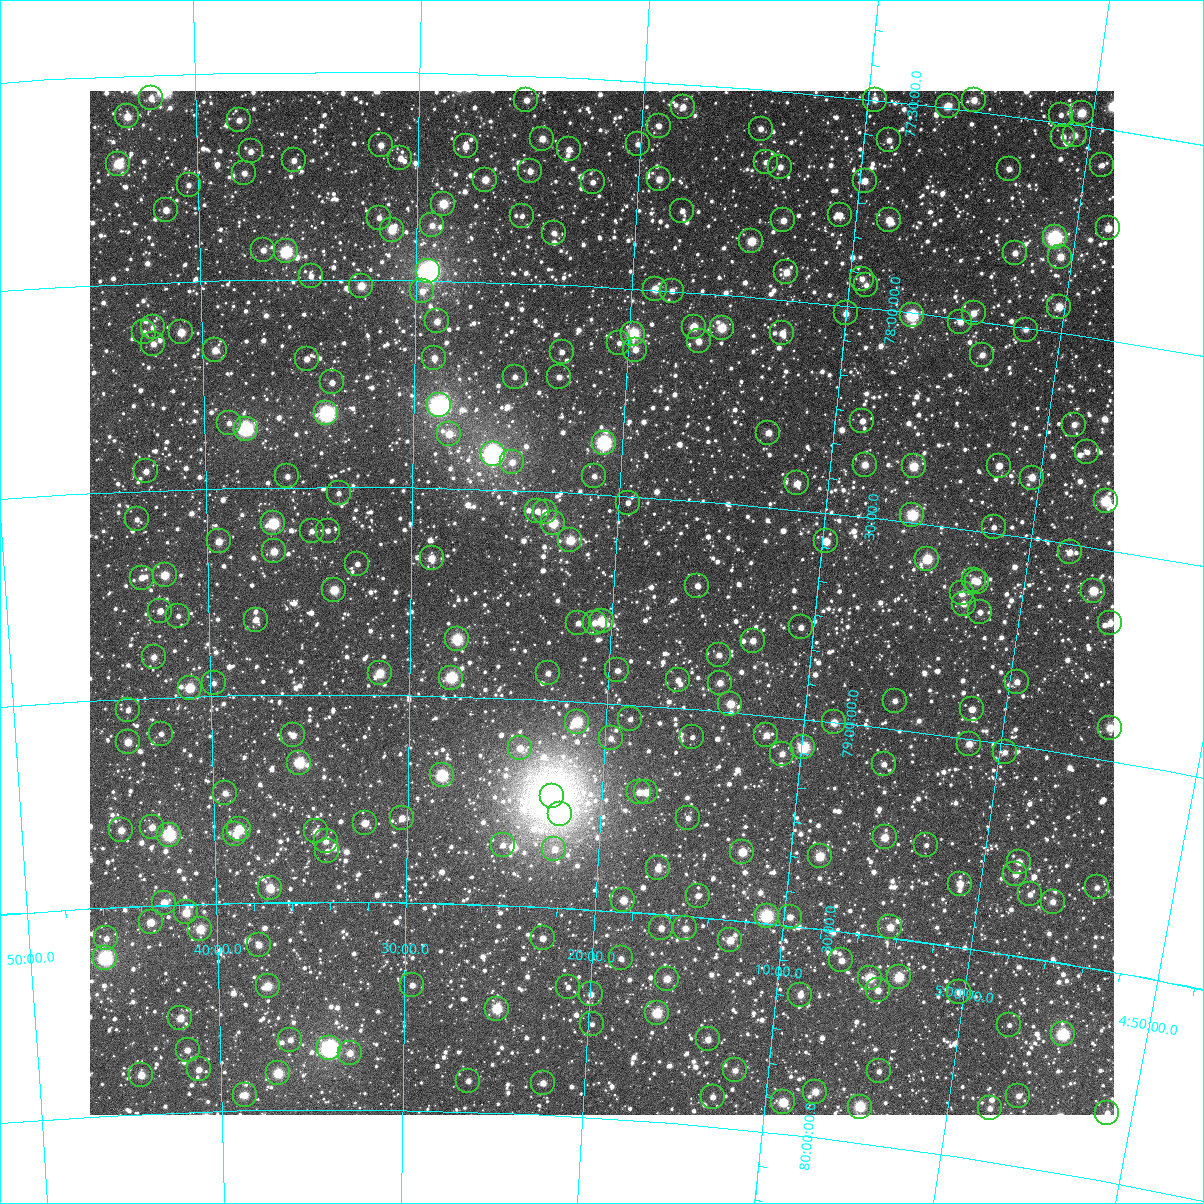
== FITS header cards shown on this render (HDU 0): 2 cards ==
NAXIS1  =                 1024
NAXIS2  =                 1024

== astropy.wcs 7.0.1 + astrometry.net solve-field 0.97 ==
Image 1024 x 1024 px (HDU 0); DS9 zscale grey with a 90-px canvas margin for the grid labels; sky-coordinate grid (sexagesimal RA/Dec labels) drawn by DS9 from the SOLVED WCS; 265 Tycho-2 reference stars matched to detected sources circled (green)
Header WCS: RA---TAN-SIP/DEC--TAN-SIP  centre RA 05:20:34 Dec +78:46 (80.14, +78.76 deg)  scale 8.67 arcsec/px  FOV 148.0' x 148.0'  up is +177 deg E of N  parity flipped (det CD > 0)
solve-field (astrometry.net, Tycho-2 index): VERIFIED the header's WCS against the Tycho-2 star catalogue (verified at 6 index scales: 19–265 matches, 0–1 conflicts across passes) and refined it, rather than solving blind
Solved WCS: RA---TAN-SIP/DEC--TAN-SIP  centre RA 05:20:34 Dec +78:46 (80.14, +78.76 deg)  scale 8.67 arcsec/px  FOV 148.0' x 148.0'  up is +177 deg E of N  parity flipped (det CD > 0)
The solver's refit moves the header's centre by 0.44 arcsec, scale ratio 1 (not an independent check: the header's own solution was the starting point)
Tycho-2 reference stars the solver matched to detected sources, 265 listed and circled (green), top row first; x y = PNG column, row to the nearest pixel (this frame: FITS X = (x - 90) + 1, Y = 1024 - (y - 91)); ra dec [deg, ICRS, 3 dp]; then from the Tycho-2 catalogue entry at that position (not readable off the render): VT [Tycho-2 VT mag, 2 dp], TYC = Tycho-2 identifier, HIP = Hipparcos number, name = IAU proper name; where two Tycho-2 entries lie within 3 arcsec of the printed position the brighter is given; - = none
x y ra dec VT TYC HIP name
151 98 85.493 +77.557 11.11 4528-1997-1 - -
526 100 81.298 +77.560 11.26 4528-1297-1 - -
875 100 77.424 +77.499 10.95 4515-670-1 - -
974 100 76.325 +77.473 10.64 4515-374-1 - -
948 106 76.608 +77.495 10.29 4515-286-1 - -
683 107 79.547 +77.556 11.11 4515-874-1 - -
1082 113 75.122 +77.469 9.93 4515-190-1 - -
1061 115 75.349 +77.481 11.56 4515-40-1 - -
127 116 85.767 +77.598 10.32 4528-2053-1 - -
239 120 84.516 +77.615 11.33 4528-1581-1 - -
659 126 79.804 +77.605 12.04 4515-1148-1 - -
761 129 78.663 +77.594 11.36 4515-232-1 - -
1075 135 75.160 +77.525 11.04 4515-1034-1 - -
1063 137 75.290 +77.533 11.23 4515-1754-1 - -
542 139 81.105 +77.651 10.85 4528-1655-1 - -
889 140 77.217 +77.593 11.18 4515-854-1 - -
638 144 80.028 +77.652 11.73 4528-1367-1 - -
381 145 82.922 +77.676 11.02 4528-1991-1 - -
466 146 81.965 +77.676 10.97 4528-1317-1 - -
569 149 80.801 +77.674 11.19 4528-2034-1 - -
251 151 84.391 +77.690 11.27 4528-1573-1 - -
400 158 82.699 +77.707 11.23 4528-878-1 - -
294 160 83.906 +77.713 11.43 4528-1365-1 - -
766 162 78.574 +77.674 12.04 4515-2028-1 - -
118 164 85.890 +77.711 9.28 4528-1033-1 - -
1102 165 74.815 +77.587 11.94 4515-26-1 - -
780 167 78.405 +77.682 11.33 4515-2034-1 - -
1009 169 75.845 +77.627 11.39 4515-1548-1 - -
530 171 81.226 +77.730 11.05 4528-1640-1 - -
244 173 84.468 +77.743 11.30 4528-1221-1 - -
659 179 79.761 +77.733 10.74 4515-1835-1 - -
485 180 81.732 +77.754 10.34 4528-1891-1 - -
865 181 77.443 +77.696 10.92 4515-2003-1 - -
593 182 80.512 +77.750 12.24 4528-1461-1 - -
189 185 85.103 +77.768 11.55 4528-1004-1 - -
443 204 82.201 +77.815 9.81 4528-1453-1 - -
166 210 85.370 +77.826 10.79 4528-838-1 - -
682 211 79.474 +77.806 11.70 4515-1449-1 - -
840 215 77.682 +77.785 10.77 4515-1445-1 - -
522 216 81.300 +77.839 12.35 4528-1483-1 - -
379 218 82.936 +77.851 11.56 4528-769-1 - -
783 220 78.317 +77.810 11.16 4515-1373-1 - -
889 220 77.115 +77.785 10.24 4515-1539-1 - -
432 225 82.326 +77.867 11.40 4528-711-1 - -
1108 228 74.639 +77.735 10.33 4515-1733-1 - -
392 230 82.784 +77.880 10.09 4528-763-1 - -
554 233 80.929 +77.876 11.34 4528-1037-1 - -
1055 237 75.225 +77.776 7.78 4515-1529-1 23318 -
751 241 78.660 +77.866 9.78 4515-1031-1 - -
263 250 84.265 +77.928 11.47 4528-705-1 - -
286 251 84.002 +77.932 8.50 4528-701-1 26296 -
1015 253 75.650 +77.826 11.44 4515-1565-1 - -
1060 257 75.128 +77.819 10.43 4515-1229-1 - -
428 271 82.357 +77.978 6.54 4528-653-1 25714 -
786 272 78.229 +77.934 10.51 4515-1337-1 - -
311 276 83.718 +77.992 11.76 4528-761-1 - -
862 279 77.357 +77.931 11.57 4515-1359-1 - -
866 285 77.300 +77.945 11.69 4515-751-1 - -
361 286 83.134 +78.015 10.14 4528-335-1 - -
655 289 79.729 +77.998 10.28 4515-1193-1 - -
422 291 82.423 +78.026 11.50 4528-758-1 - -
672 291 79.530 +78.000 11.52 4515-1481-1 - -
1059 307 75.059 +77.939 10.23 4515-1311-1 - -
846 313 77.500 +78.019 11.15 4515-1537-1 - -
974 313 76.030 +77.983 10.81 4515-485-1 - -
912 315 76.733 +78.005 8.57 4515-661-1 23803 -
437 321 82.247 +78.099 10.91 4528-805-1 - -
960 322 76.169 +78.007 11.31 4515-975-1 - -
153 327 85.565 +78.108 11.55 4528-603-1 - -
694 327 79.251 +78.082 10.11 4515-401-1 - -
722 328 78.924 +78.079 9.69 4515-413-1 - -
1026 330 75.408 +78.005 11.44 4515-1191-1 - -
144 332 85.672 +78.119 11.76 4528-935-1 - -
181 332 85.239 +78.122 10.09 4528-377-1 - -
782 333 78.214 +78.081 11.10 4515-1787-1 - -
633 334 79.951 +78.108 8.79 4515-1743-1 - -
699 341 79.181 +78.116 10.91 4515-1633-1 - -
619 343 80.109 +78.133 11.76 4528-1775-1 - -
153 344 85.569 +78.148 11.13 4528-730-1 - -
215 350 84.848 +78.167 10.60 4528-500-1 - -
635 350 79.912 +78.147 11.14 4515-1928-1 - -
562 352 80.775 +78.162 11.67 4528-1967-1 - -
982 355 75.869 +78.080 10.95 4515-1943-1 - -
434 358 82.269 +78.187 10.93 4528-928-1 - -
307 359 83.772 +78.191 11.76 4528-328-1 - -
515 377 81.316 +78.226 11.43 4528-1235-1 - -
559 377 80.793 +78.222 11.63 4528-1099-1 - -
332 382 83.474 +78.248 11.48 4528-742-1 - -
439 405 82.200 +78.300 6.77 4528-87-1 25653 -
326 413 83.539 +78.323 7.75 4528-543-1 26115 -
862 421 77.174 +78.272 11.41 4515-135-1 - -
229 423 84.700 +78.343 11.74 4528-659-1 - -
1074 425 74.686 +78.215 11.15 4515-713-1 - -
246 429 84.505 +78.359 7.77 4528-472-1 26486 -
768 433 78.272 +78.322 10.80 4515-97-1 - -
449 434 82.073 +78.368 10.41 4528-455-1 - -
604 443 80.220 +78.375 8.15 4528-1577-1 24969 -
1087 452 74.486 +78.275 11.89 4515-31-1 - -
493 454 81.545 +78.415 6.80 4528-2134-1 25416 -
512 462 81.307 +78.432 11.70 4528-1766-1 - -
865 465 77.089 +78.376 10.60 4515-371-1 - -
914 466 76.508 +78.366 9.66 4515-883-1 - -
999 466 75.497 +78.338 10.86 4515-373-1 - -
146 471 85.711 +78.454 11.34 4528-24-1 - -
287 476 84.010 +78.474 11.36 4528-538-1 - -
594 476 80.314 +78.457 11.59 4528-1359-1 - -
1032 478 75.087 +78.356 10.55 4515-755-1 - -
797 483 77.875 +78.438 10.59 4515-141-1 - -
339 493 83.393 +78.515 12.42 4528-616-1 - -
1106 501 74.175 +78.385 9.12 4515-81-1 - -
628 503 79.888 +78.516 11.67 4515-175-1 - -
537 511 80.980 +78.547 11.38 4528-1674-1 - -
545 512 80.891 +78.548 11.43 4528-1696-1 - -
912 515 76.453 +78.483 8.92 4515-1563-1 - -
137 519 85.847 +78.569 11.96 4528-546-1 - -
273 523 84.188 +78.587 8.98 4528-127-1 - -
553 523 80.782 +78.574 9.70 4528-1415-1 - -
994 527 75.460 +78.487 11.70 4515-1133-1 - -
312 531 83.720 +78.606 11.69 4528-268-1 - -
328 531 83.525 +78.605 12.10 4528-118-1 - -
570 540 80.562 +78.614 9.68 4528-1743-1 - -
219 541 84.855 +78.628 10.57 4528-81-1 - -
826 541 77.457 +78.570 10.55 4515-1862-1 - -
274 551 84.184 +78.654 10.39 4528-41-1 - -
1070 552 74.509 +78.521 10.96 4515-1923-1 - -
432 558 82.251 +78.669 10.43 4528-654-1 - -
927 559 76.208 +78.584 9.27 4515-165-1 - -
357 564 83.161 +78.685 11.68 4528-267-1 - -
165 575 85.529 +78.706 9.98 4528-203-1 - -
142 578 85.816 +78.709 11.14 4528-14-1 - -
974 580 75.608 +78.620 10.82 4515-127-1 - -
977 582 75.566 +78.622 11.30 4515-1892-1 - -
697 586 78.973 +78.704 11.46 4515-1741-1 - -
334 590 83.447 +78.748 9.79 4528-255-1 - -
1093 591 74.151 +78.603 9.73 4515-1866-1 - -
962 593 75.738 +78.655 11.12 4515-157-1 - -
964 604 75.697 +78.680 11.06 4515-1339-1 - -
160 611 85.600 +78.791 11.53 4532-1851-1 - -
980 612 75.486 +78.694 11.82 4515-1211-1 - -
178 616 85.382 +78.804 12.01 4532-1871-1 - -
256 620 84.420 +78.818 10.97 4532-1837-1 - -
602 621 80.122 +78.804 9.50 4532-2010-1 - -
578 623 80.412 +78.812 11.71 4532-1940-1 - -
595 623 80.212 +78.810 11.36 4532-1944-1 - -
1110 623 73.884 +78.672 11.29 4515-1547-1 - -
801 627 77.656 +78.782 11.77 4519-1633-1 - -
457 639 81.914 +78.862 9.08 4532-1772-1 - -
753 641 78.235 +78.825 11.17 4519-1469-1 - -
719 655 78.641 +78.866 11.60 4519-1363-1 - -
154 657 85.705 +78.902 11.30 4532-1584-1 - -
617 670 79.891 +78.921 11.44 4519-1034-1 - -
380 673 82.872 +78.948 9.72 4532-1540-1 - -
548 673 80.760 +78.937 11.73 4532-1946-1 - -
451 678 81.972 +78.955 8.83 4532-1517-1 - -
678 680 79.126 +78.934 11.62 4519-1236-1 - -
1017 682 74.911 +78.848 11.21 4519-1357-1 - -
214 683 84.959 +78.969 12.13 4532-1468-1 - -
720 683 78.599 +78.932 11.00 4519-1243-1 - -
190 688 85.266 +78.978 9.47 4532-1428-1 26758 -
895 701 76.391 +78.933 11.48 4519-1113-1 - -
730 704 78.444 +78.981 10.11 4519-1067-1 - -
972 709 75.422 +78.929 11.79 4519-1388-1 - -
128 710 86.056 +79.028 11.97 4532-1511-1 - -
630 719 79.694 +79.036 11.87 4519-1115-1 - -
577 722 80.364 +79.051 9.12 4532-1982-1 25022 -
834 722 77.121 +79.001 10.40 4519-982-1 - -
1110 728 73.670 +78.922 10.03 4519-1030-1 - -
161 734 85.647 +79.087 12.23 4532-1304-1 - -
293 735 83.969 +79.098 11.07 4532-1005-1 - -
766 735 77.957 +79.048 11.55 4519-1338-1 - -
692 737 78.890 +79.068 12.35 4519-1640-1 - -
611 738 79.924 +79.085 11.52 4519-1525-1 - -
128 742 86.076 +79.103 10.75 4532-1462-1 - -
969 744 75.392 +79.013 10.61 4519-933-1 - -
803 747 77.472 +79.069 8.97 4519-744-1 - -
520 748 81.072 +79.120 10.95 4532-1701-1 - -
1005 752 74.934 +79.020 11.85 4519-1423-1 - -
782 754 77.736 +79.089 11.15 4519-1190-1 - -
299 763 83.893 +79.164 9.05 4532-1030-1 - -
884 764 76.429 +79.088 11.39 4519-1572-1 - -
442 775 82.063 +79.192 8.65 4532-1348-1 25607 -
639 792 79.514 +79.210 11.37 4519-581-1 - -
646 792 79.432 +79.210 10.88 4519-1580-1 - -
225 793 84.850 +79.234 11.10 4532-1858-1 - -
552 796 80.640 +79.231 5.14 4532-2096-1 25110 -
560 814 80.522 +79.274 9.18 4532-1034-1 - -
402 818 82.565 +79.296 11.23 4532-1829-1 - -
688 818 78.864 +79.263 11.64 4519-808-1 - -
365 823 83.047 +79.309 11.15 4532-1850-1 - -
152 827 85.812 +79.311 10.98 4532-1248-1 - -
239 829 84.680 +79.322 9.79 4532-1038-1 - -
121 830 86.215 +79.315 10.67 4532-1003-1 - -
316 831 83.685 +79.329 11.35 4532-1403-1 - -
235 834 84.730 +79.333 11.38 4532-1342-1 - -
169 835 85.594 +79.332 9.02 4532-2098-1 26877 -
885 837 76.310 +79.262 10.35 4519-1024-1 - -
326 841 83.556 +79.353 11.78 4532-1000-1 - -
503 845 81.247 +79.355 11.96 4532-1140-1 - -
926 845 75.763 +79.268 11.93 4519-1069-1 - -
554 849 80.568 +79.360 11.42 4532-201-1 - -
327 851 83.535 +79.377 12.02 4532-1813-1 - -
742 852 78.122 +79.334 9.86 4519-1126-1 - -
820 856 77.115 +79.325 9.63 4519-1253-1 - -
1019 862 74.542 +79.276 10.91 4519-1077-1 - -
658 868 79.201 +79.390 11.02 4519-896-1 - -
1015 874 74.564 +79.308 11.39 4519-958-1 - -
960 884 75.260 +79.349 10.65 4519-937-1 - -
1097 887 73.495 +79.307 11.96 4519-375-1 - -
270 888 84.289 +79.465 10.47 4532-1458-1 - -
1030 894 74.337 +79.350 11.78 4519-1078-1 - -
698 896 78.657 +79.449 11.28 4519-150-1 - -
623 900 79.627 +79.472 10.47 4519-1060-1 - -
1053 902 74.031 +79.358 11.04 4519-312-1 - -
164 903 85.687 +79.494 10.39 4532-893-1 - -
186 912 85.405 +79.519 9.95 4532-1061-1 - -
767 916 77.728 +79.481 8.59 4519-406-1 24125 -
790 917 77.421 +79.478 11.16 4519-611-1 - -
151 922 85.880 +79.539 10.78 4532-1074-1 - -
890 927 76.091 +79.475 10.47 4519-525-1 - -
661 928 79.105 +79.533 11.34 4519-903-1 - -
685 928 78.787 +79.529 11.40 4519-232-1 - -
200 929 85.224 +79.560 9.85 4532-1391-1 - -
106 938 86.477 +79.573 11.76 4532-1035-1 - -
543 938 80.664 +79.575 11.35 4532-731-1 - -
730 940 78.176 +79.549 10.31 4519-514-1 - -
259 945 84.449 +79.602 10.81 4532-1647-1 - -
105 958 86.509 +79.621 7.87 4532-1444-1 27209 -
621 958 79.611 +79.613 11.47 4519-664-1 - -
841 960 76.679 +79.569 11.24 4519-690-1 - -
899 977 75.892 +79.592 9.55 4519-566-1 - -
870 978 76.273 +79.602 9.37 4519-1634-1 - -
667 979 78.975 +79.654 10.52 4519-1010-1 - -
412 985 82.390 +79.698 11.55 4532-1223-1 - -
268 986 84.340 +79.702 9.93 4532-769-1 - -
568 987 80.295 +79.689 12.12 4532-935-1 - -
878 990 76.149 +79.629 10.92 4519-832-1 - -
959 992 75.067 +79.608 11.46 4519-968-1 - -
591 994 79.979 +79.704 11.23 4519-109-1 - -
800 995 77.173 +79.663 10.90 4519-576-1 - -
497 1009 81.239 +79.750 9.24 4532-1235-1 - -
657 1013 79.074 +79.738 9.33 4519-1186-1 - -
180 1018 85.530 +79.774 10.47 4532-930-1 - -
592 1024 79.943 +79.775 12.47 4519-81-1 - -
1009 1025 74.341 +79.668 12.04 4519-1553-1 - -
1063 1034 73.609 +79.669 8.60 4519-1386-1 - -
708 1039 78.356 +79.791 11.15 4519-290-1 - -
290 1040 84.040 +79.831 11.45 4532-479-1 - -
329 1048 83.509 +79.853 7.31 4532-443-1 26103 -
188 1050 85.447 +79.850 11.48 4532-1301-1 - -
350 1053 83.227 +79.864 10.91 4532-177-1 - -
199 1069 85.301 +79.898 11.30 4532-1423-1 - -
735 1070 77.948 +79.860 11.24 4519-878-1 - -
879 1071 75.998 +79.823 11.91 4519-487-1 - -
278 1073 84.214 +79.912 9.42 4532-395-1 26362 -
141 1075 86.094 +79.907 10.46 4532-619-1 - -
468 1081 81.594 +79.925 11.36 4532-1379-1 - -
543 1083 80.565 +79.924 11.06 4532-977-1 - -
815 1092 76.827 +79.890 10.43 4519-439-1 - -
245 1095 84.679 +79.962 10.45 4532-643-1 - -
1018 1096 74.065 +79.833 11.29 4519-881-1 - -
713 1097 78.222 +79.929 11.43 4519-1039-1 - -
783 1102 77.249 +79.924 9.75 4519-716-1 - -
860 1107 76.192 +79.914 9.08 4519-882-1 - -
990 1108 74.427 +79.873 11.37 4519-769-1 - -
1107 1113 72.833 +79.837 11.39 4519-162-1 - -